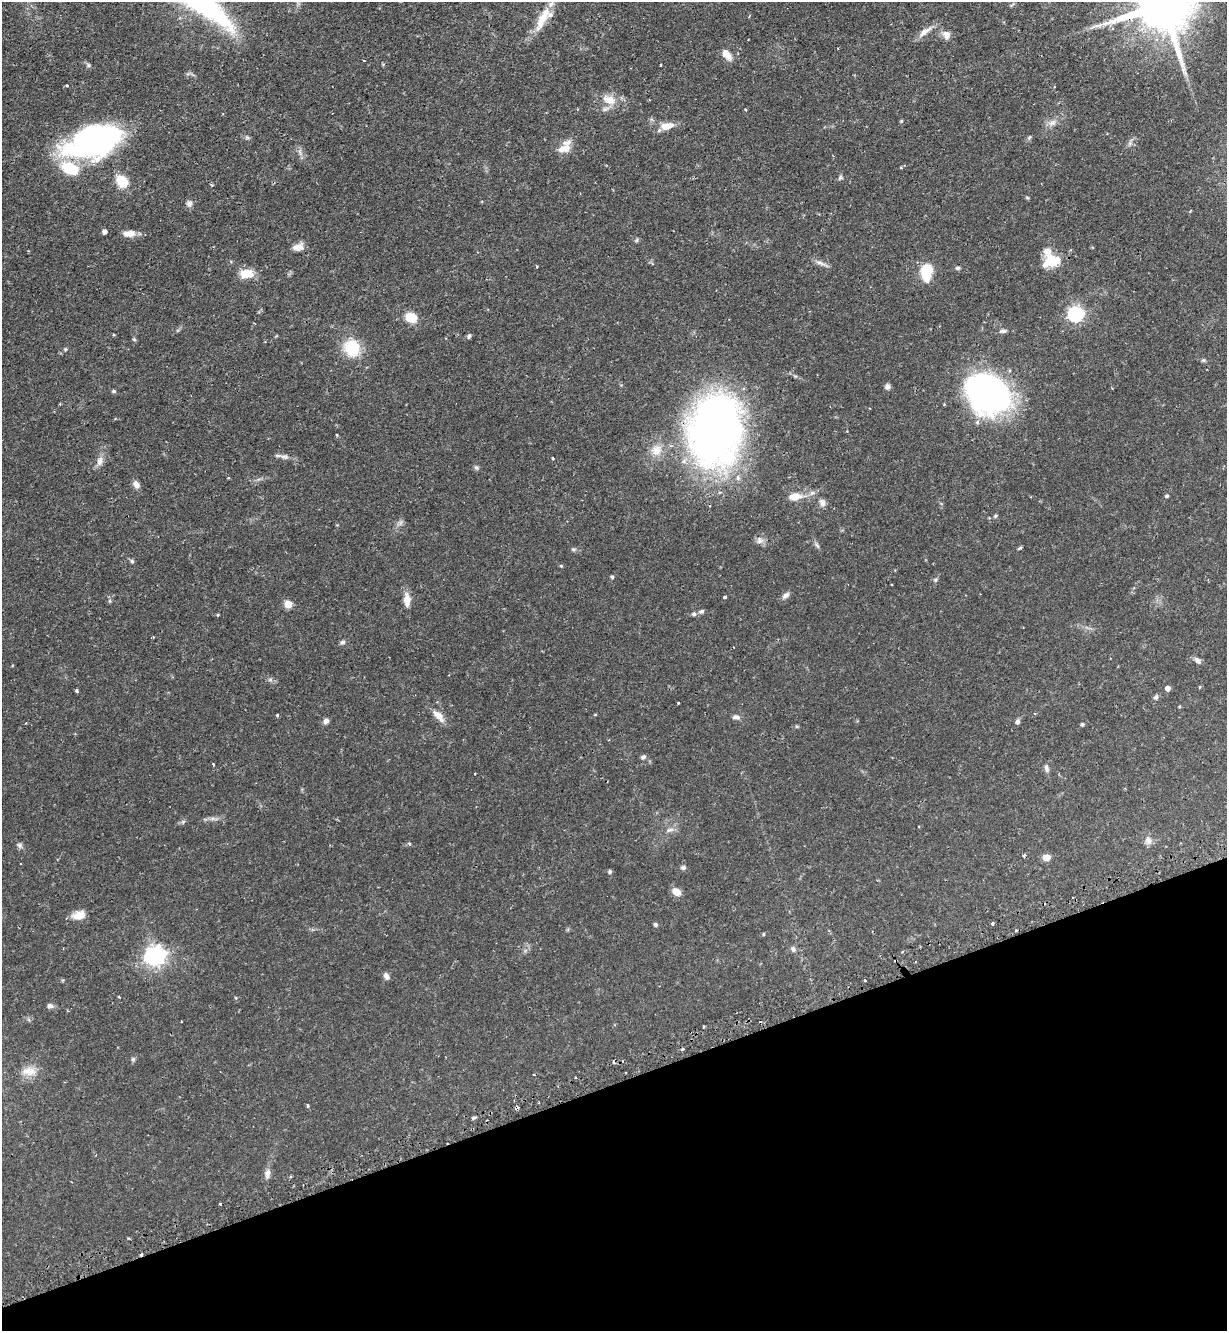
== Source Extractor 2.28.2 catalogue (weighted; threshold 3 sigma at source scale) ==
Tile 14 of 4 x 4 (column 2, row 4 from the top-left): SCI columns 1395-2619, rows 38-1366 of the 5366 x 5390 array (HDU 1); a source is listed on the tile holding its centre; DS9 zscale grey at full resolution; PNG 1229 x 1333 px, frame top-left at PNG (2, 2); no overlay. Shown black and unused: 19% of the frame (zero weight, under 2 of 3 exposures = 4% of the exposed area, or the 3 px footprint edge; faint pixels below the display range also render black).
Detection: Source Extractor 2.28.2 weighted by HDU 2 'WHT'; one run over the whole footprint, this tile lists its part. Background 0.0476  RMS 0.0044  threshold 0.0197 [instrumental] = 3 sigma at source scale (4.5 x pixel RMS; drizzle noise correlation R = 1.50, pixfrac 1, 0.05/0.05 arcsec/px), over >= 5 px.
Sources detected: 126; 2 inside a brighter object's white glare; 7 cosmic-ray / hot-pixel residue — not listed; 5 inside a brighter listed object's ellipse — not listed separately; the other 112 listed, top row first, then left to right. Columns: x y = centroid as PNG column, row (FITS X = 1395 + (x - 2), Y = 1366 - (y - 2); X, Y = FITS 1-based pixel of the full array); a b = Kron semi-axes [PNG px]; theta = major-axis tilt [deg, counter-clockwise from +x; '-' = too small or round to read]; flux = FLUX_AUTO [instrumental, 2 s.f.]
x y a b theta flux
1163 4 18 16 -74 2900
542 18 38 10 63 9.9
925 31 21 7 36 3.6
946 35 13 10 -52 2.5
727 54 12 7 -53 4.2
89 65 6 5 - 0.72
660 65 3 2 - 0.32
67 85 3 3 - 0.44
609 100 18 11 -20 6.1
901 121 5 3 - 0.38
1052 123 13 8 23 2.4
667 126 18 9 12 4.8
1029 137 8 3 45 0.56
93 142 55 28 17 110
566 148 18 11 81 5
840 177 7 5 41 0.84
122 181 10 8 -56 11
1027 197 6 3 -20 0.43
189 204 8 7 - 1.5
1190 211 3 3 - 0.33
105 231 4 4 - 1.6
129 233 13 7 3 4.1
637 240 6 4 88 0.56
298 247 14 8 9 2.9
1054 261 23 14 -41 12
820 263 16 5 -18 1.8
957 268 6 4 1 0.83
926 272 16 10 88 14
246 274 17 10 2 6.4
1076 314 7 6 - 100
411 317 11 9 -16 8.1
1003 331 10 5 5 1.1
114 335 4 3 - 0.41
469 336 7 4 80 0.72
134 340 6 4 -3 0.47
352 348 22 19 -71 14
65 349 5 4 - 0.46
1204 360 6 5 - 0.66
887 387 7 6 - 1.4
990 389 43 27 -64 87
114 391 5 4 - 0.7
715 430 83 59 83 210
337 435 4 3 - 0.36
656 450 17 15 75 6.1
284 457 13 5 -8 1.6
553 458 3 2 - 0.57
100 461 13 8 78 2.5
476 468 7 5 -43 0.81
136 484 10 7 -52 1.8
812 493 8 6 14 1.4
795 496 15 8 7 5.4
1167 496 4 4 - 0.74
822 502 11 7 -65 1.8
995 516 6 4 36 0.53
401 522 9 4 71 0.98
760 541 10 8 6 1.9
817 545 10 3 -50 0.84
1020 548 5 4 - 0.63
573 549 5 5 - 0.64
132 561 7 4 -45 0.7
561 566 4 4 - 0.46
612 577 5 4 - 0.75
935 580 6 6 - 0.82
785 595 11 6 38 1.6
725 597 3 3 - 2.1
407 600 15 8 -88 4.2
288 604 5 5 - 9.6
701 611 6 5 - 1
217 614 3 3 - 0.69
694 614 6 5 - 1
343 642 6 6 - 0.94
1198 660 10 6 -42 1.5
1168 688 4 4 - 2.4
76 690 4 3 - 0.56
1156 697 6 5 - 1.2
678 703 3 2 - 0.35
595 714 5 3 - 0.32
277 715 3 3 - 0.65
439 716 18 8 -48 3.9
736 717 10 6 -6 1.5
326 721 7 6 - 1.5
1017 722 6 5 - 1.3
1082 724 4 4 - 0.89
643 757 7 5 25 0.97
213 764 3 3 - 0.77
1046 768 12 6 -81 1.3
475 773 2 2 - 0.31
670 830 12 5 12 1.7
1148 840 12 8 -73 2.2
409 844 5 4 - 0.67
20 845 9 6 -51 1.1
1047 857 5 5 - 6.8
683 868 7 6 - 0.9
610 871 4 4 - 0.92
676 892 10 7 -33 3.5
79 915 14 9 15 5.2
992 923 3 3 - 3
656 924 4 4 - 0.9
1015 931 3 3 - 0.55
793 949 8 5 -63 1.1
155 956 8 7 - 230
386 976 9 6 -62 1.5
865 980 3 3 - 0.95
50 1006 8 6 -6 1.3
703 1027 3 2 - 0.49
133 1059 6 5 - 0.76
29 1071 21 12 -2 5.1
308 1106 4 4 - 0.58
474 1118 6 4 20 0.65
267 1173 14 7 83 2.3
291 1176 4 3 - 0.47
220 1204 3 3 - 0.88
Overlapping masked pixels (flux is a lower limit): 2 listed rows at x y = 1163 4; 715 430
Isophote crosses this tile's border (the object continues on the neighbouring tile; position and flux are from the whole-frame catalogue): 1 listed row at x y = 1163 4